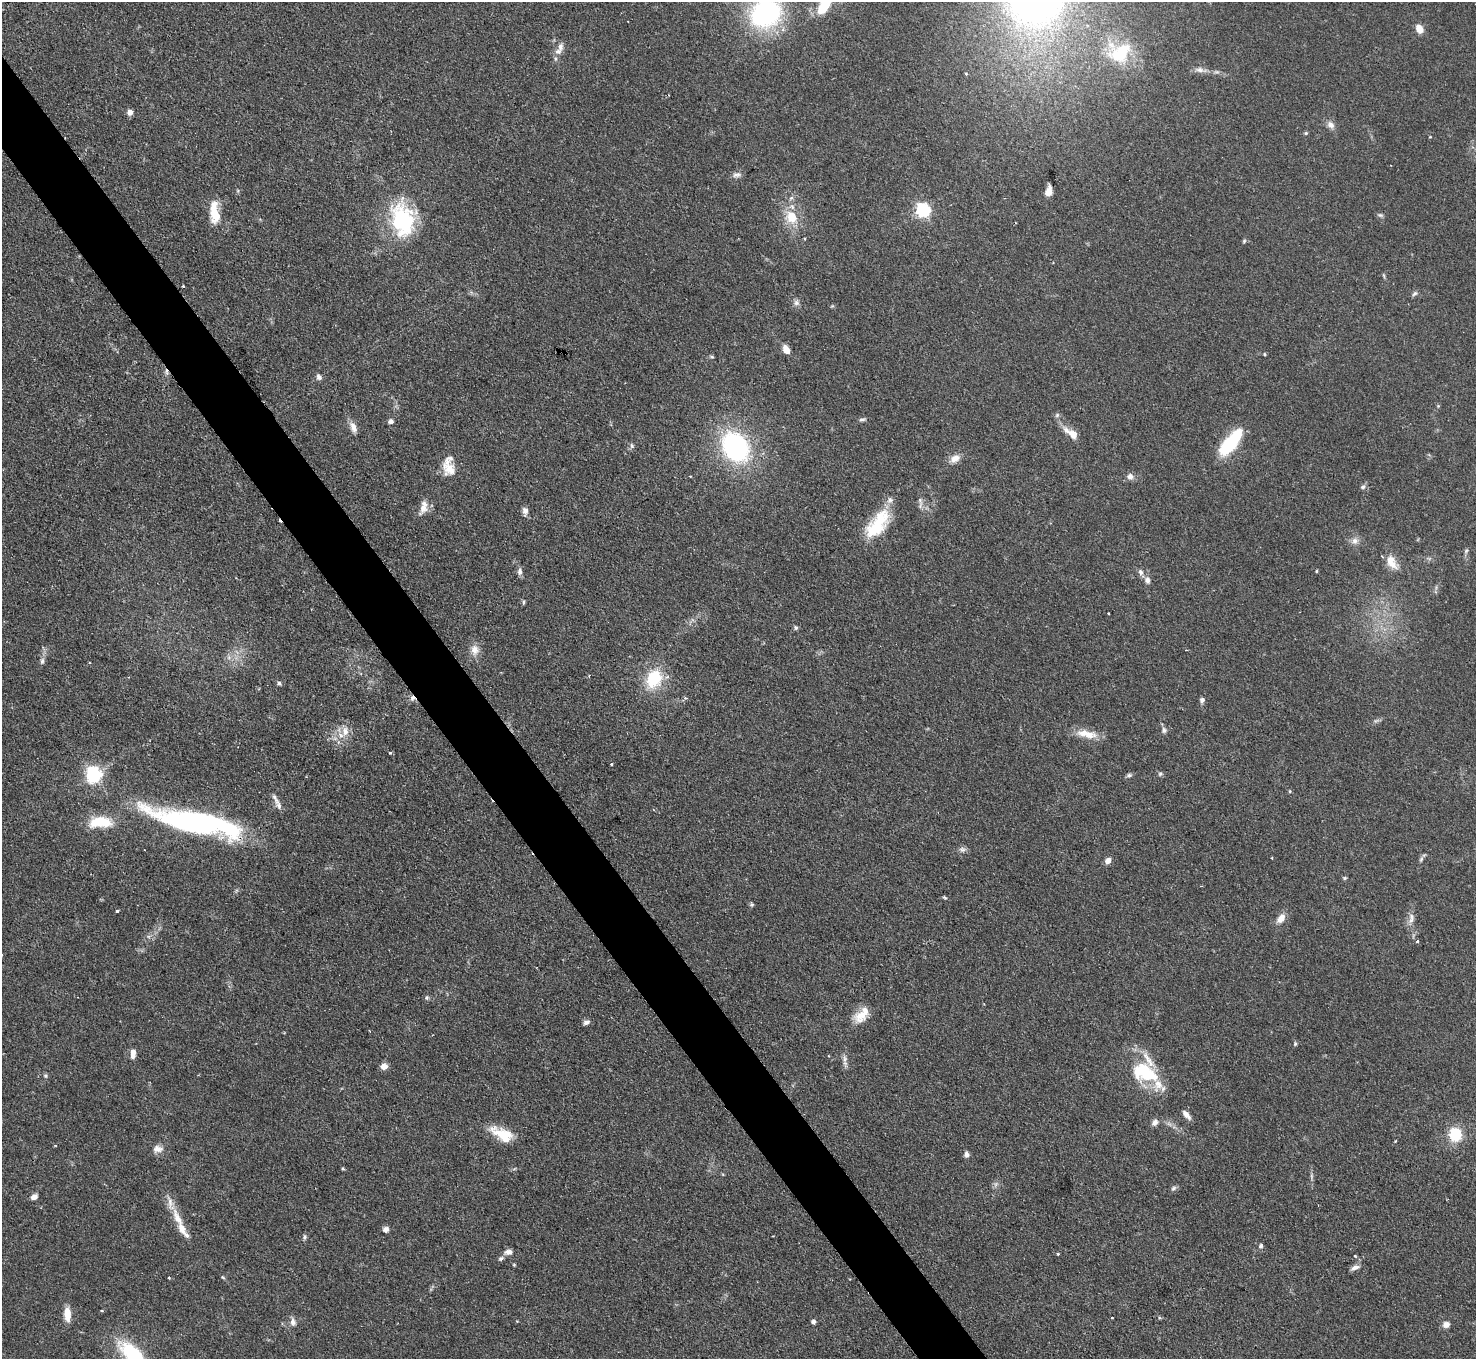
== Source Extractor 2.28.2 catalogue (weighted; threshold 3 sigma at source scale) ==
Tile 11 of 4 x 4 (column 3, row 3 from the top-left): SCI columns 2948-4421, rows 1658-3014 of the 5895 x 5888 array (HDU 1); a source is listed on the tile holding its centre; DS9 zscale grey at full resolution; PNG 1478 x 1361 px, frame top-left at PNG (2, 2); no overlay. Shown black and unused: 4% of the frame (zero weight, under 2 of 3 exposures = <1% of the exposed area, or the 3 px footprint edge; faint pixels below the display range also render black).
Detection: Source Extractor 2.28.2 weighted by HDU 2 'WHT'; one run over the whole footprint, this tile lists its part. Background 0.0825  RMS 0.0059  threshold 0.0266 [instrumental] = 3 sigma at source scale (4.5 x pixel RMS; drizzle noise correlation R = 1.50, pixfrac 1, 0.05/0.05 arcsec/px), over >= 5 px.
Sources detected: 147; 2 too faint to see at this stretch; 4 inside a brighter object's white glare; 2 cosmic-ray / hot-pixel residue — not listed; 13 inside a brighter listed object's ellipse — not listed separately; the other 126 listed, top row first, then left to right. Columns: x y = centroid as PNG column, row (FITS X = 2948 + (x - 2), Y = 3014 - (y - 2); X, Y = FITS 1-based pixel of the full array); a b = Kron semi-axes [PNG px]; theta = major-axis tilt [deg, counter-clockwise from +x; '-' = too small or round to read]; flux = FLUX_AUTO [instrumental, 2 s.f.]
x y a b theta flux
825 3 11 10 - 13
766 13 30 24 32 100
1419 29 8 6 -61 6.4
560 47 13 8 82 4
1120 55 35 23 -31 30
1200 70 13 7 -8 3.1
966 74 3 3 - 1.7
130 112 5 5 - 4.7
1331 125 12 8 -49 3.3
1306 133 4 4 - 0.83
737 175 13 7 6 2.4
1048 192 8 5 78 7.7
792 198 7 5 20 1.5
923 210 6 6 - 130
215 214 19 11 -86 13
1380 215 8 5 -8 1.2
791 217 20 16 -51 15
401 219 49 23 89 48
805 239 3 3 - 1.2
1244 241 5 5 - 0.89
183 286 3 3 - 1.1
1415 293 8 5 44 1.4
796 303 8 8 - 2.3
786 350 10 7 -61 4.9
1264 354 4 4 - 0.69
712 357 6 3 -19 0.76
166 372 8 5 -74 1.6
319 377 8 7 - 2
1057 415 6 6 - 1.3
862 419 11 4 11 1.4
391 421 7 6 - 2
353 427 15 7 -66 4.5
1073 434 19 11 -41 5.9
1229 444 26 13 50 35
632 446 8 5 -75 1.4
735 447 18 14 -54 150
955 458 14 10 34 4.9
450 469 21 17 -43 10
690 476 3 3 - 0.56
1130 476 8 7 - 3.2
1363 487 7 6 - 1.5
920 500 10 6 -90 2.3
423 507 21 9 73 5.9
525 511 9 8 - 2.4
878 524 39 17 51 29
1355 541 11 9 35 3.4
1466 551 8 5 63 1.3
1392 562 21 12 -57 8.3
520 571 10 6 -88 2.2
1316 571 4 3 - 0.58
1141 572 9 7 -72 2.2
1147 580 10 8 -77 2.7
524 602 8 3 85 0.89
796 628 6 6 - 1.1
475 650 15 12 87 5.5
42 661 9 6 88 1.9
589 676 4 3 - 0.62
654 679 24 19 68 26
279 683 6 5 - 1.3
412 698 7 6 - 2.1
685 698 5 5 - 1
1202 700 7 6 - 1.8
1376 720 9 4 9 1.3
1164 730 8 7 - 1.8
345 731 14 10 87 6.4
1087 734 29 10 -10 9.8
390 753 4 4 - 0.81
612 764 3 2 - 0.84
1160 774 7 6 - 1.1
93 775 7 6 - 190
1129 775 7 5 18 1.4
1290 791 4 4 - 0.69
279 805 18 8 -63 3.3
100 822 31 14 1 18
196 822 97 20 -12 180
962 849 10 7 3 2.1
1272 858 3 2 - 0.49
1421 859 9 5 65 1.4
1108 861 8 6 52 3.3
1345 878 6 4 21 0.82
945 897 6 4 -33 0.79
752 904 5 5 - 0.95
117 911 4 3 - 1.1
1281 918 12 7 56 5.6
1411 920 11 8 55 3.2
1417 941 3 3 - 1.4
427 998 6 5 - 1.2
861 1015 21 14 40 10
586 1022 8 6 25 2.1
1295 1044 6 5 - 0.89
133 1054 11 6 87 4.1
844 1059 12 6 -88 2.8
384 1066 8 7 - 4.1
1141 1071 28 18 22 21
45 1076 7 5 -46 1
1158 1084 28 16 -60 12
1186 1115 12 5 -48 3.4
1155 1122 10 7 54 2.7
502 1134 38 13 -27 15
1455 1134 14 13 - 19
1396 1141 3 3 - 0.63
158 1149 15 10 8 4.4
966 1154 6 5 - 2.8
343 1169 4 4 - 0.64
996 1184 7 4 18 1.5
1173 1188 9 5 44 1.5
34 1197 7 6 - 3.4
178 1218 29 10 -64 10
386 1229 8 7 - 2.2
305 1237 8 5 75 1.3
1261 1246 3 3 - 2.9
508 1252 10 7 12 3
1058 1254 4 3 - 0.99
1355 1256 3 3 - 1.1
501 1258 7 6 - 1.4
514 1265 4 4 - 0.57
1355 1267 12 6 21 2.8
169 1277 3 3 - 0.57
223 1277 6 4 -31 0.75
102 1311 3 3 - 0.82
67 1314 15 7 -86 8.9
1112 1318 3 2 - 0.74
293 1322 12 8 -80 3.1
813 1322 6 5 - 1.5
1446 1325 8 7 - 3.2
133 1354 31 14 -43 46
Overlapping masked pixels (flux is a lower limit): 3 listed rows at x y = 166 372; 412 698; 196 822
Isophote crosses this tile's border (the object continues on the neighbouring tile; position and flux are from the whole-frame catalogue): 3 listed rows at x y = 825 3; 766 13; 133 1354